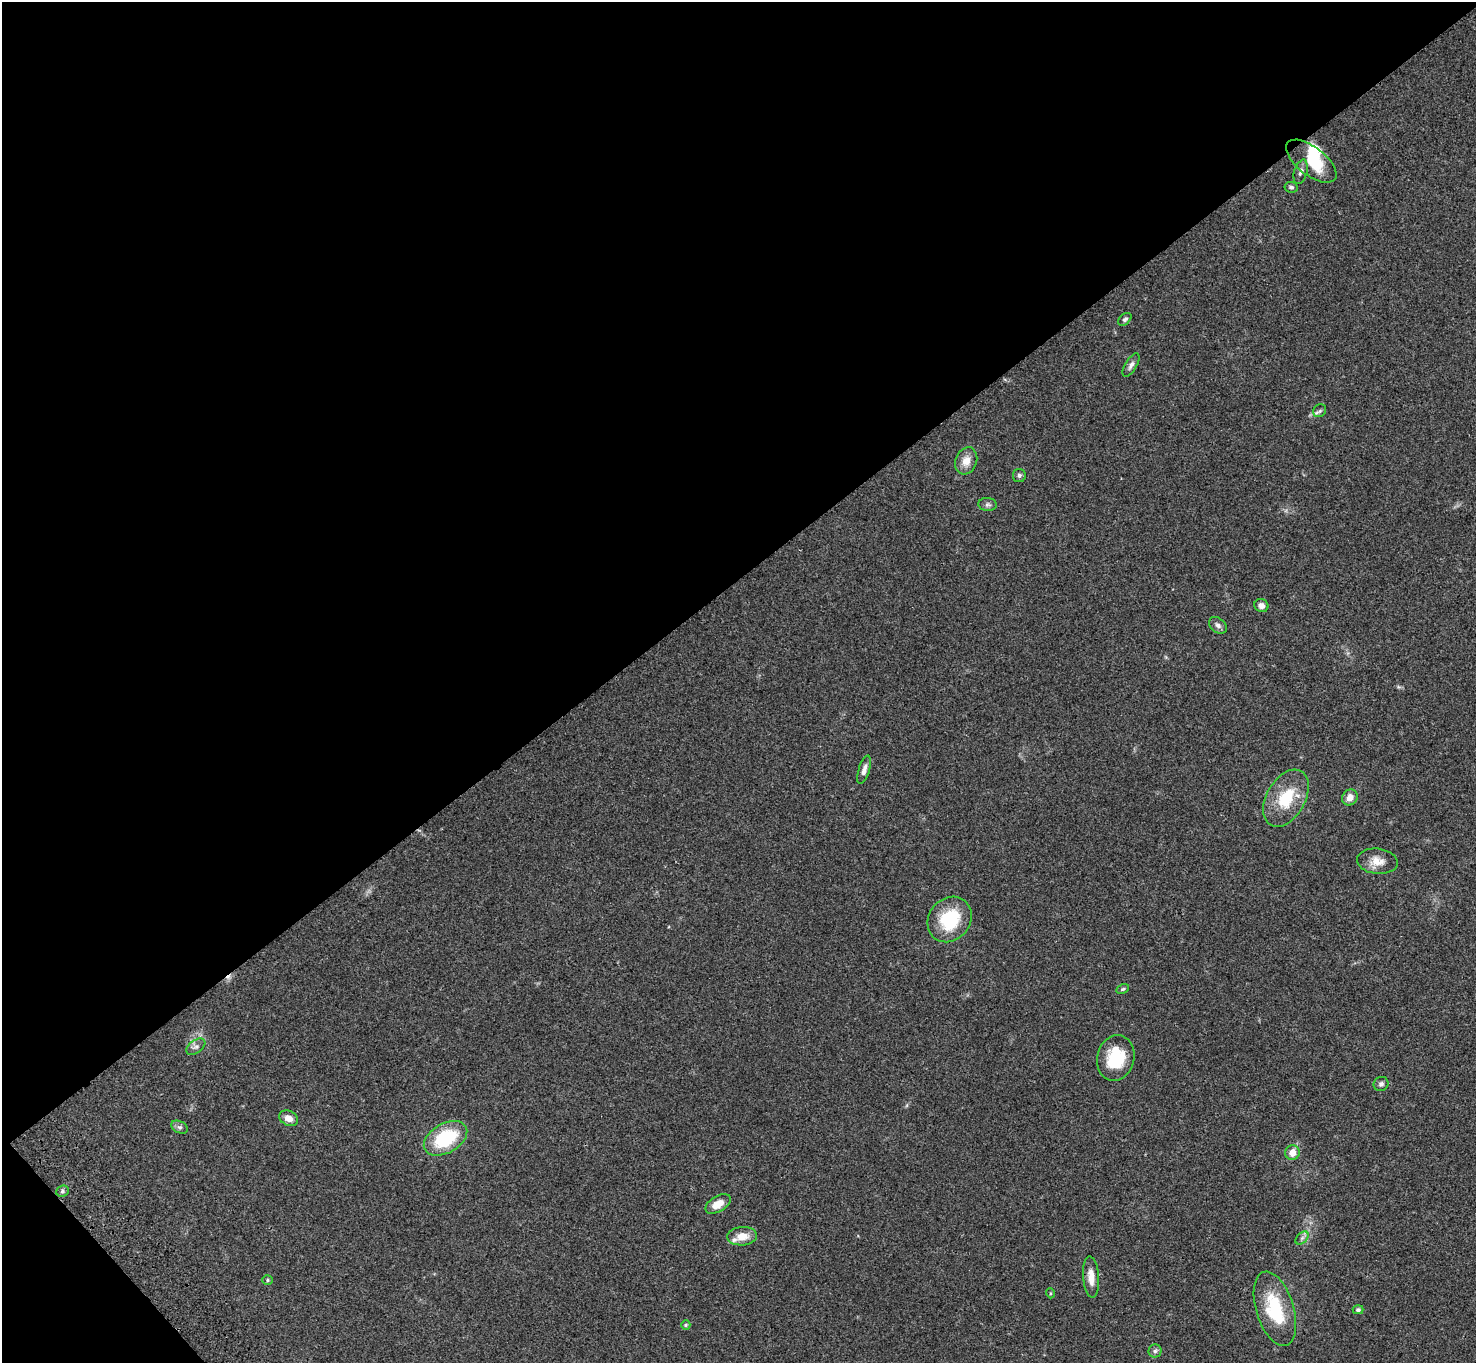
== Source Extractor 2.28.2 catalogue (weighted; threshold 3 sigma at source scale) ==
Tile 5 of 4 x 4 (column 1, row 2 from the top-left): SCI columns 102-1575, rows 3104-4464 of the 6096 x 6070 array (HDU 1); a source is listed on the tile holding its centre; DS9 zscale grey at full resolution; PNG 1478 x 1365 px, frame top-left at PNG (2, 2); each listed source drawn as its Kron ellipse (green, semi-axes under 4 px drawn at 4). Shown black and unused: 44% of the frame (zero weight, under 3 of 4 exposures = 6% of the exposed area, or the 3 px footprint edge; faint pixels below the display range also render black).
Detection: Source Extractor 2.28.2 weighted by HDU 2 'WHT'; one run over the whole footprint, this tile lists its part. Background 0.0448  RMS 0.0054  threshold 0.0245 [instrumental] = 3 sigma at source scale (4.5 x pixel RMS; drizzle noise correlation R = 1.50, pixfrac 1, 0.05/0.05 arcsec/px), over >= 5 px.
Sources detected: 38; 2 inside a brighter object's white glare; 1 cosmic-ray / hot-pixel residue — neither listed nor drawn; the other 35 listed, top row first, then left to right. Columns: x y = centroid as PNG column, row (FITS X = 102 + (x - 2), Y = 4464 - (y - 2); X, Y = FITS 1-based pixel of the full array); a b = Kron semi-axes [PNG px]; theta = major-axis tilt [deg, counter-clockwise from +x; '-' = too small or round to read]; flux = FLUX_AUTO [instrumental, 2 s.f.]
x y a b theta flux
1311 161 30 14 -38 16
1301 172 12 6 73 2.1
1291 187 7 5 -8 1.2
1125 319 7 5 43 1.3
1131 365 13 6 59 2.2
1320 411 7 6 - 1.1
966 461 14 10 69 5.5
1019 475 6 6 - 1.4
988 504 9 6 -5 1.4
1261 605 7 6 - 2.5
1218 625 10 7 -38 1.9
864 770 14 5 72 2.8
1350 797 8 7 - 4
1286 798 31 19 60 21
1377 861 20 12 -6 6.1
950 919 24 20 51 26
1123 989 7 4 27 0.8
196 1047 11 6 36 2
1116 1058 23 18 76 20
1381 1084 7 7 - 1.5
289 1118 10 7 -24 3.8
180 1127 9 5 -25 1.4
446 1138 23 14 30 29
1292 1153 7 7 - 5.1
62 1191 6 5 - 0.98
718 1204 14 8 31 6.2
742 1236 15 9 5 7
1302 1238 8 5 45 1.4
1091 1277 20 8 -86 5.8
267 1280 5 5 - 0.72
1050 1293 5 3 - 0.48
1275 1309 38 18 -73 29
1358 1310 5 4 - 1.1
686 1325 5 4 - 0.66
1155 1351 6 6 - 1.3